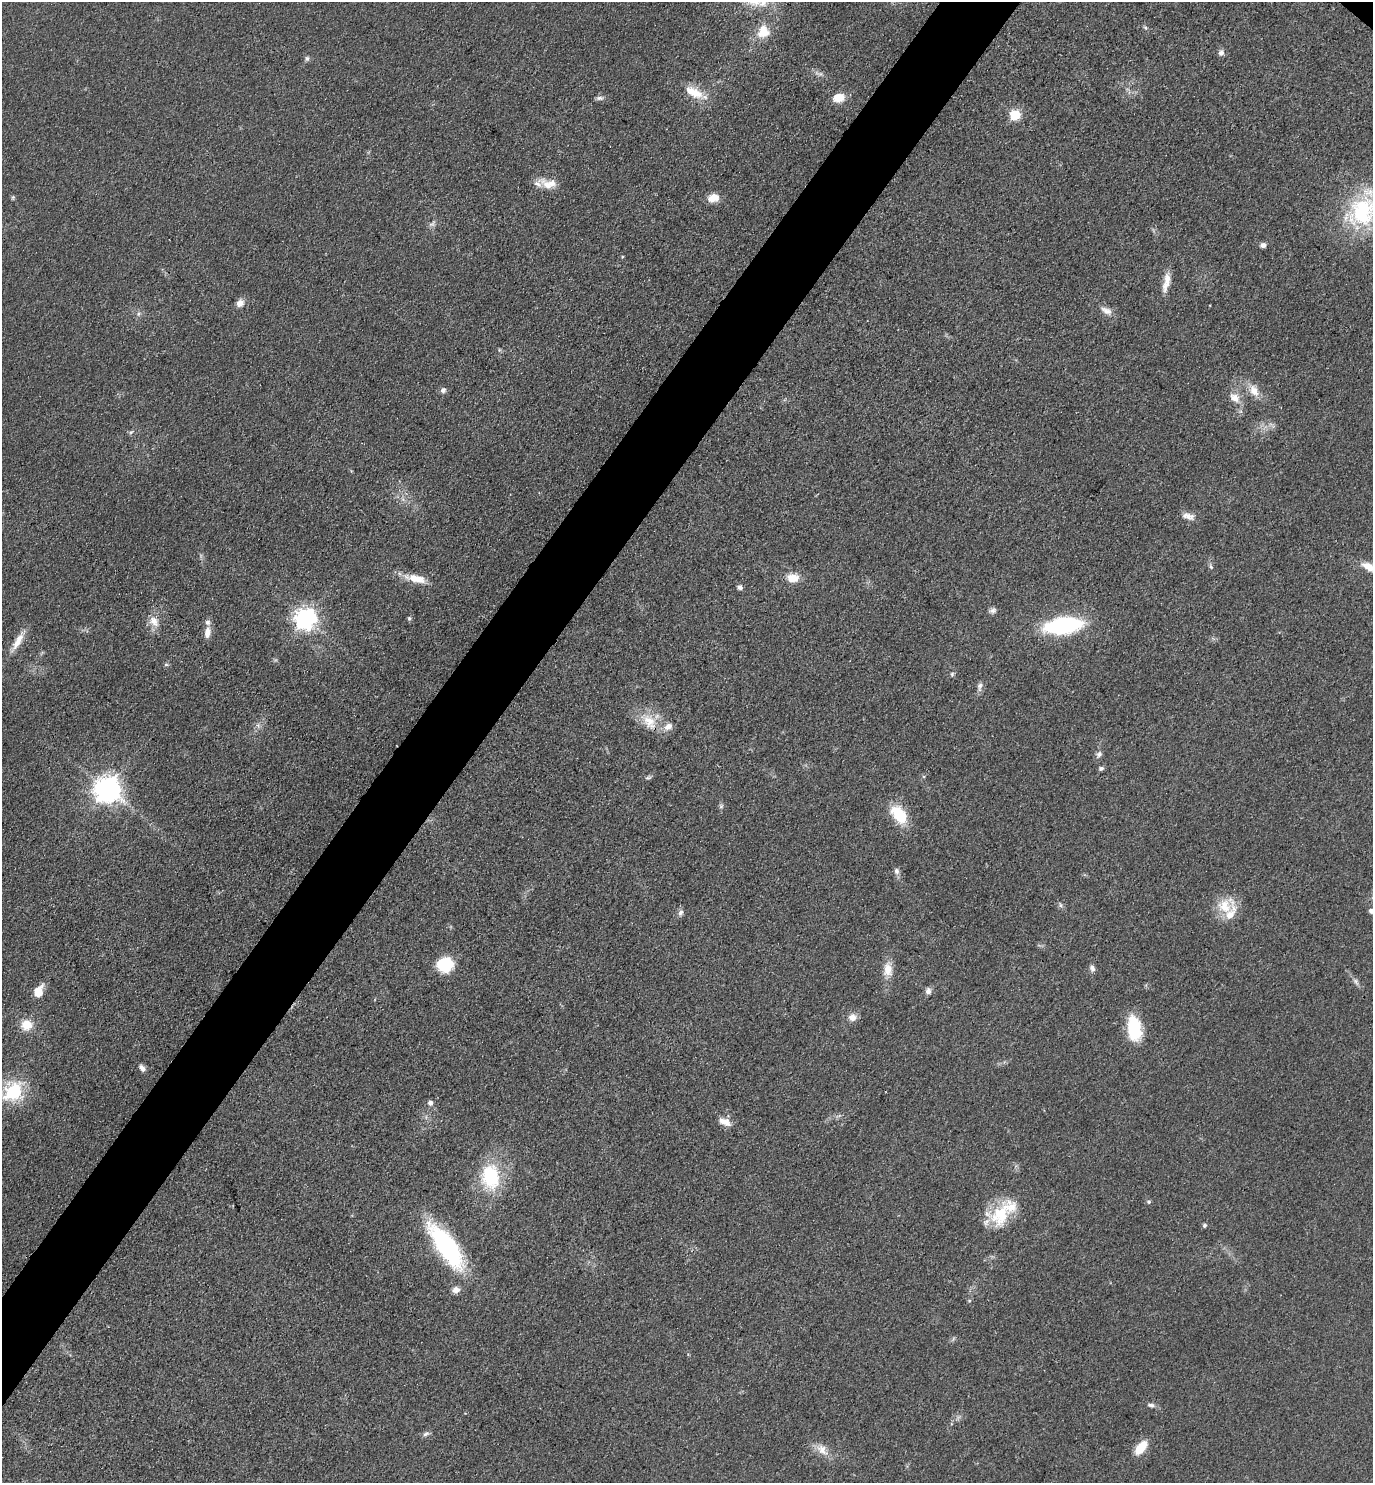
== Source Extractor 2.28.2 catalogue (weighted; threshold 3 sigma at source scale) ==
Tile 7 of 4 x 4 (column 3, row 2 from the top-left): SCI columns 3046-4416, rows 2973-4453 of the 5948 x 5943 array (HDU 1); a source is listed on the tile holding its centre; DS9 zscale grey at full resolution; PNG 1375 x 1485 px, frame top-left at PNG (2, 2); no overlay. Shown black and unused: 5% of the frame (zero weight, under 3 of 4 exposures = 1% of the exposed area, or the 3 px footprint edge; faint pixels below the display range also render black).
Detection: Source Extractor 2.28.2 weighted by HDU 2 'WHT'; one run over the whole footprint, this tile lists its part. Background 0.0754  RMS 0.0071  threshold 0.0319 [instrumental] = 3 sigma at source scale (4.5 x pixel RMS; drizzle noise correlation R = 1.50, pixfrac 1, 0.05/0.05 arcsec/px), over >= 5 px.
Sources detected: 81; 4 inside a brighter listed object's ellipse — not listed separately; the other 77 listed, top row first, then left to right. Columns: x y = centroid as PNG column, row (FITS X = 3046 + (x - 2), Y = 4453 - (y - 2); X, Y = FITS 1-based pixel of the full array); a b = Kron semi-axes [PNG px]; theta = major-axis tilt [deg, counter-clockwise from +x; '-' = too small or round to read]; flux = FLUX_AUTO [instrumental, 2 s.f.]
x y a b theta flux
763 3 14 10 20 8.4
1145 28 6 5 - 1.3
763 32 19 17 68 14
1221 53 7 6 - 3
307 58 7 6 - 1.7
820 74 7 4 17 1.5
694 92 27 12 -27 15
600 98 10 5 0 2.3
838 98 8 7 - 17
1015 115 6 5 - 57
549 184 22 12 -8 10
13 197 6 5 - 1.1
713 198 14 10 14 7.9
1363 212 45 34 33 72
432 224 11 6 36 2.4
1263 245 6 5 - 3
1167 279 25 8 84 8.6
240 303 10 8 56 4.8
1106 311 16 8 -28 5.1
138 314 6 5 - 1.6
443 390 7 7 - 2.4
1254 391 17 11 -60 8.9
1235 398 16 11 -40 7.8
131 432 7 4 44 1.2
1188 516 17 8 -15 5
1211 567 7 6 - 1.6
1369 567 21 9 -24 10
793 578 15 11 0 9.4
416 579 28 9 -13 12
740 587 6 6 - 2.2
993 610 10 7 8 2.5
409 618 6 5 - 1.2
305 619 8 7 - 500
154 621 15 10 -53 7.6
1063 626 29 13 7 100
207 632 13 7 83 5.9
18 641 26 8 60 9.5
166 664 6 4 0 1.1
952 674 6 5 - 1.2
980 686 13 6 83 3.1
649 722 25 16 -50 17
258 725 7 5 -45 1.8
1099 754 9 7 52 2.4
1101 768 7 5 27 1.7
648 777 9 4 18 1.5
107 789 9 8 - 830
721 806 6 5 - 1.4
899 815 20 12 -49 29
897 871 8 6 -69 2.6
1060 905 7 4 -89 1.3
1225 906 22 20 -76 18
1371 911 5 5 - 2.9
681 912 9 6 63 2.6
445 965 18 17 - 22
1092 968 11 6 -70 2.6
888 970 16 11 -84 9.7
1356 982 11 5 -54 2.6
38 991 11 8 66 13
928 991 9 7 -88 3.1
852 1017 9 8 - 5.6
26 1025 10 10 - 15
1134 1028 30 15 -81 29
142 1068 9 6 -52 3.1
13 1091 26 21 43 42
430 1103 6 5 - 3.1
725 1122 17 9 -25 6.4
491 1177 30 21 -84 45
1149 1202 5 5 - 1.3
1002 1213 41 21 42 34
1204 1226 4 4 - 1.6
447 1247 52 17 -55 100
456 1290 9 7 16 4.6
969 1301 6 3 19 0.8
1151 1405 10 6 -9 2.3
426 1434 10 6 29 2.1
1141 1448 14 8 51 16
822 1450 18 12 -49 8.5
Overlapping masked pixels (flux is a lower limit): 1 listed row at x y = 649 722
Isophote crosses this tile's border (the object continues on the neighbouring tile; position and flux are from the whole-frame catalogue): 6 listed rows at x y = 763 3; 1363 212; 1369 567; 18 641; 1371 911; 13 1091